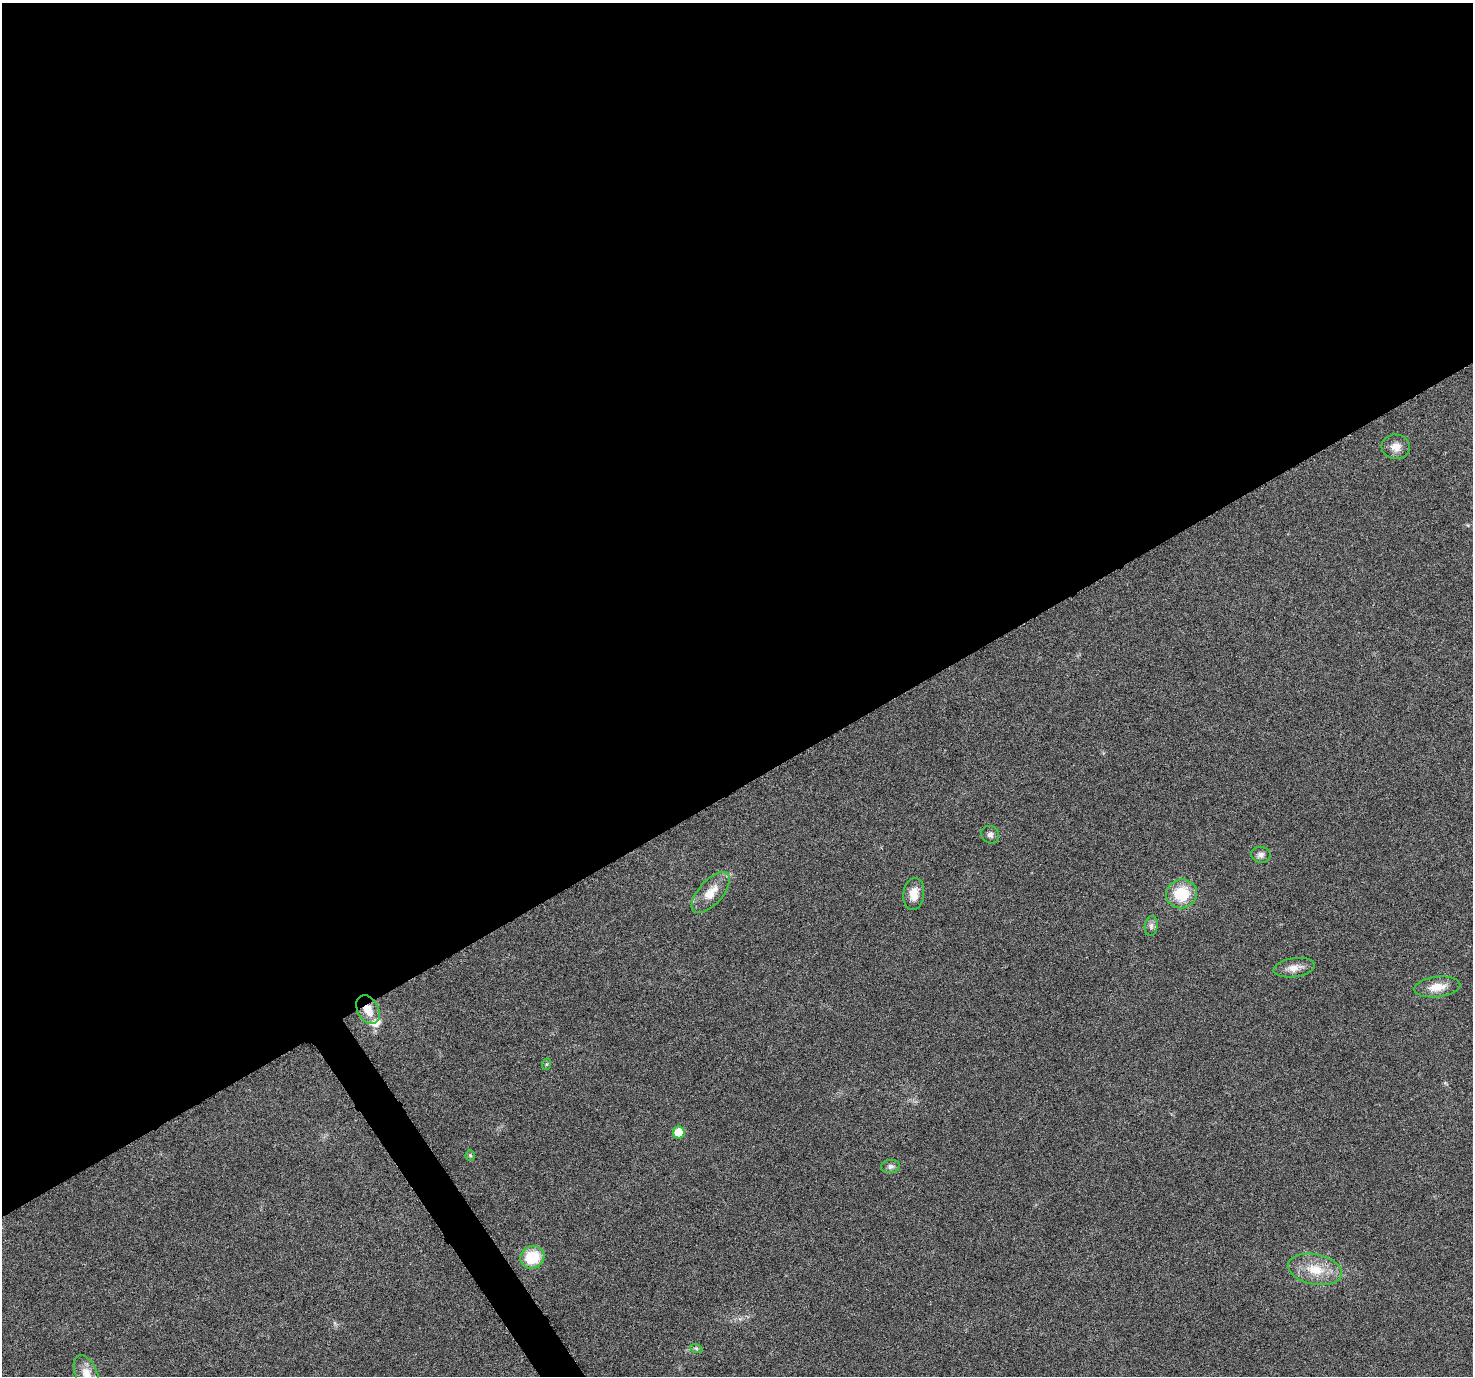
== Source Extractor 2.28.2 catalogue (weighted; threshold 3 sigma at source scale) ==
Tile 2 of 4 x 4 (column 2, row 1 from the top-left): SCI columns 1474-2944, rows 4244-5617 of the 5894 x 5802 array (HDU 1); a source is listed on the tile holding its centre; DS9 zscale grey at full resolution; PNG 1475 x 1378 px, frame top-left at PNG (2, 3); each listed source drawn as its Kron ellipse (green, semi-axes under 4 px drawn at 4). Shown black and unused: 58% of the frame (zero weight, under 3 of 6 exposures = <1% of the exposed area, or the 3 px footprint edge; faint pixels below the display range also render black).
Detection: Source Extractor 2.28.2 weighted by HDU 2 'WHT'; one run over the whole footprint, this tile lists its part. Background 0.0244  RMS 0.0036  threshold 0.0148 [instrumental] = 3 sigma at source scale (4.09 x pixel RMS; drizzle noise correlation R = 1.36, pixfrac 0.8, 0.0396/0.0396 arcsec/px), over >= 5 px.
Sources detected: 19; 1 inside a brighter listed object's ellipse — not listed separately; the other 18 listed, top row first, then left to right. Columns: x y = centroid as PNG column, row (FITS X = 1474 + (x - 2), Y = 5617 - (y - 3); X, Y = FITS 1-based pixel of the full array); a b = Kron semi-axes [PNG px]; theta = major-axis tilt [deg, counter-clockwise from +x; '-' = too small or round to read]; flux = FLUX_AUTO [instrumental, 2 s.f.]
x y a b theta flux
1396 447 14 12 -5 2.9
990 835 9 8 - 1.2
1261 855 10 8 -10 1.4
711 893 25 12 48 5.8
914 894 16 10 83 4
1181 894 15 14 - 11
1151 926 10 6 81 1.2
1294 968 21 9 8 3.2
1437 987 23 10 7 4.9
368 1010 15 10 -61 4.6
547 1064 6 4 70 0.49
679 1132 6 6 - 9.8
470 1155 5 5 - 0.51
890 1166 9 6 7 1.2
532 1257 12 11 - 11
1315 1269 27 15 -12 8.6
696 1348 6 4 -19 0.56
86 1374 20 11 -66 4.8
Overlapping masked pixels (flux is a lower limit): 1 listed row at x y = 368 1010
Isophote crosses this tile's border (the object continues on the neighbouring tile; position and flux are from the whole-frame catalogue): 1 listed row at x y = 86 1374